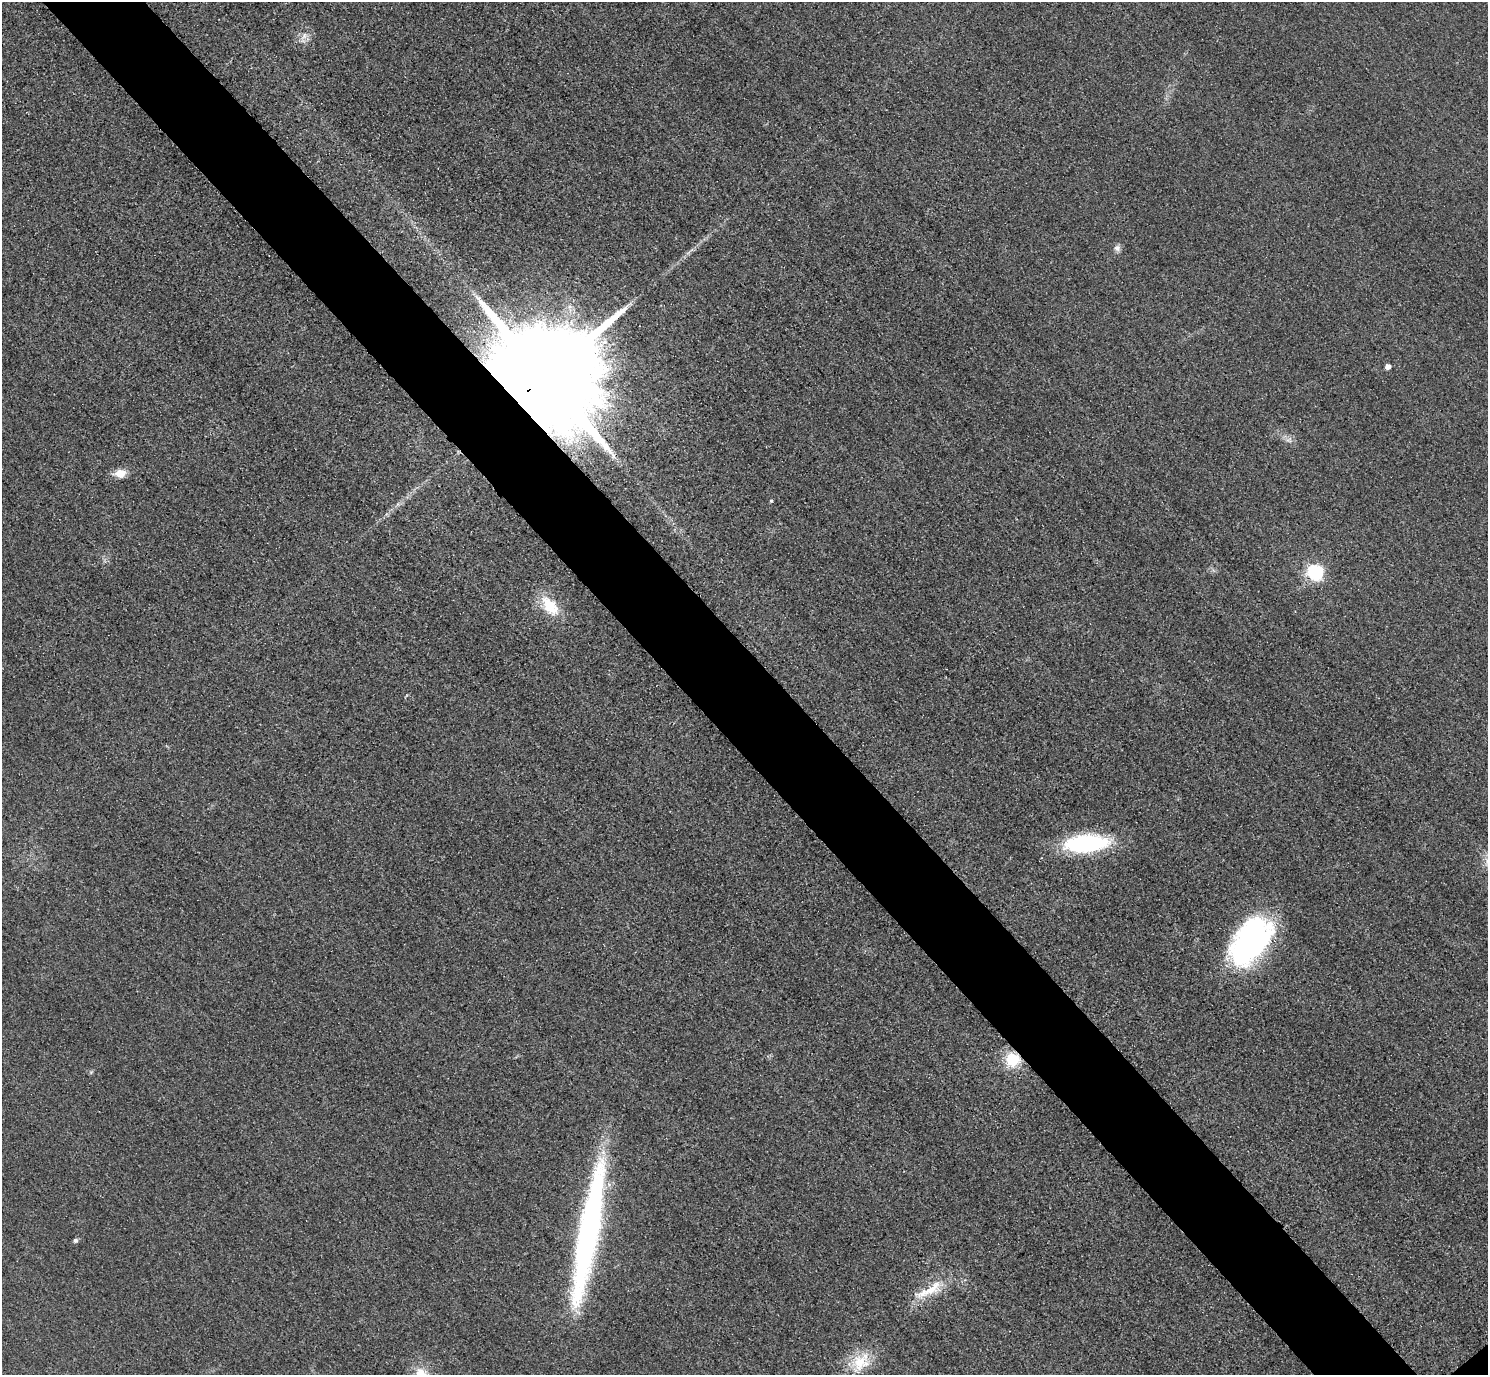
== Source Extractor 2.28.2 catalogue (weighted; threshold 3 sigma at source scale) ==
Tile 11 of 4 x 4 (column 3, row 3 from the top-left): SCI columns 3004-4489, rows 1558-2930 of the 6005 x 6003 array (HDU 1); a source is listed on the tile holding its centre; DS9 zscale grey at full resolution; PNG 1490 x 1377 px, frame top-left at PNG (2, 2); no overlay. Shown black and unused: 7% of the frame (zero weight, under 3 of 4 exposures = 3% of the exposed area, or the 3 px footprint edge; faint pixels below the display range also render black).
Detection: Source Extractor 2.28.2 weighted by HDU 2 'WHT'; one run over the whole footprint, this tile lists its part. Background 0.0513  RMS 0.016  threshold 0.0718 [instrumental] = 3 sigma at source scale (4.5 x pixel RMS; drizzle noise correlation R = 1.50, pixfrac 1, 0.05/0.05 arcsec/px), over >= 5 px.
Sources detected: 17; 1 inside a brighter object's white glare — not listed; the other 16 listed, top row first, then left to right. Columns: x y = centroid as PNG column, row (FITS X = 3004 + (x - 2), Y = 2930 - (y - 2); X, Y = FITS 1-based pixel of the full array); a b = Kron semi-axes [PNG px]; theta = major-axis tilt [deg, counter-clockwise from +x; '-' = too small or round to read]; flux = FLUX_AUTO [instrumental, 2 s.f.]
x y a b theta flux
304 36 13 6 60 9.3
1117 248 9 8 - 6.2
1388 366 6 5 - 7.1
545 377 29 21 35 84000
613 456 8 4 -54 4.9
120 473 12 9 9 21
771 501 4 4 - 1.8
1315 572 7 7 - 370
550 606 27 15 -53 51
1086 843 43 16 4 200
1251 941 46 27 54 470
1012 1060 15 15 - 49
588 1233 140 18 80 560
75 1240 5 5 - 4.4
931 1289 38 13 36 45
861 1362 28 21 43 49
Overlapping masked pixels (flux is a lower limit): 2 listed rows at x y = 545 377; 1012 1060